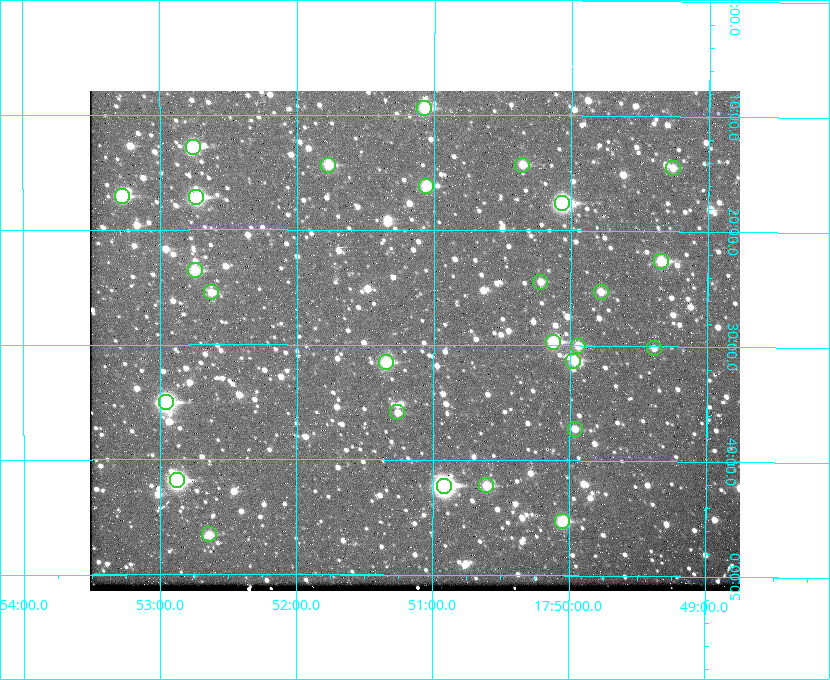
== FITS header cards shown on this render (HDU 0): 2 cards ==
NAXIS1  =                  650 / Width of table row in bytes
NAXIS2  =                  500 / Number of rows in table

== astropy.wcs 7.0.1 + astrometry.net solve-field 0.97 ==
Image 650 x 500 px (HDU 0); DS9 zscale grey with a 90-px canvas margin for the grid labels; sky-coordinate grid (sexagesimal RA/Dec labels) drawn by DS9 from the SOLVED WCS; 27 Tycho-2 reference stars matched to detected sources circled (green)
Header WCS: none
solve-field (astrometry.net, Tycho-2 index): SOLVED blind (the file carries no WCS)
Solved WCS: RA---TAN-SIP/DEC--TAN-SIP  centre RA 17:51:08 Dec +37:30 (267.78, +37.49 deg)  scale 5.22 arcsec/px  FOV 56.5' x 43.5'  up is +180 deg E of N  parity flipped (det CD > 0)
(file carries no celestial WCS; the grid is the blind solution)
Tycho-2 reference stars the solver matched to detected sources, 27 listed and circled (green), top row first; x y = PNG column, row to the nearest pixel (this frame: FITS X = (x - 90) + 1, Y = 500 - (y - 91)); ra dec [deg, ICRS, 3 dp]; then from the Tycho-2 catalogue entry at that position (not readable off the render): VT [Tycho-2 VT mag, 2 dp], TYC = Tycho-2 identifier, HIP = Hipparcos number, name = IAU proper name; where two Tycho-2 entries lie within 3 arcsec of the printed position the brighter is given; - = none
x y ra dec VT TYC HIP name
424 108 267.768 +37.157 9.98 2620-745-1 - -
193 147 268.189 +37.213 9.71 2620-542-1 - -
328 165 267.943 +37.240 10.39 2620-505-1 - -
522 165 267.589 +37.238 11.09 2619-212-1 - -
673 168 267.316 +37.242 12.03 2619-611-1 - -
426 186 267.764 +37.270 10.17 2620-784-1 - -
122 196 268.319 +37.285 9.88 2620-536-1 - -
196 197 268.183 +37.286 8.98 2620-786-1 87506 -
562 203 267.517 +37.293 8.96 2619-379-1 - -
661 261 267.335 +37.377 10.60 2619-634-1 - -
195 270 268.186 +37.393 10.44 2620-175-1 - -
540 282 267.555 +37.408 11.50 2619-358-1 - -
211 292 268.156 +37.424 11.25 2620-712-1 - -
601 292 267.445 +37.422 11.17 2619-451-1 - -
553 342 267.531 +37.495 10.07 2619-274-1 - -
578 346 267.485 +37.500 11.33 2619-40-1 - -
654 348 267.347 +37.503 12.15 3088-638-1 - -
573 361 267.494 +37.522 10.35 3088-270-1 - -
386 362 267.836 +37.525 9.96 3089-889-1 - -
166 402 268.239 +37.584 8.64 3089-755-1 - -
397 412 267.815 +37.598 11.54 3089-1081-1 - -
575 429 267.491 +37.621 11.40 3088-1284-1 - -
177 480 268.219 +37.697 8.93 3089-671-1 - -
486 485 267.652 +37.703 11.04 3089-693-1 - -
444 486 267.730 +37.705 8.13 3089-1203-1 87349 -
562 521 267.512 +37.755 10.10 3089-2332-1 - -
209 534 268.159 +37.775 11.22 3089-2245-1 - -